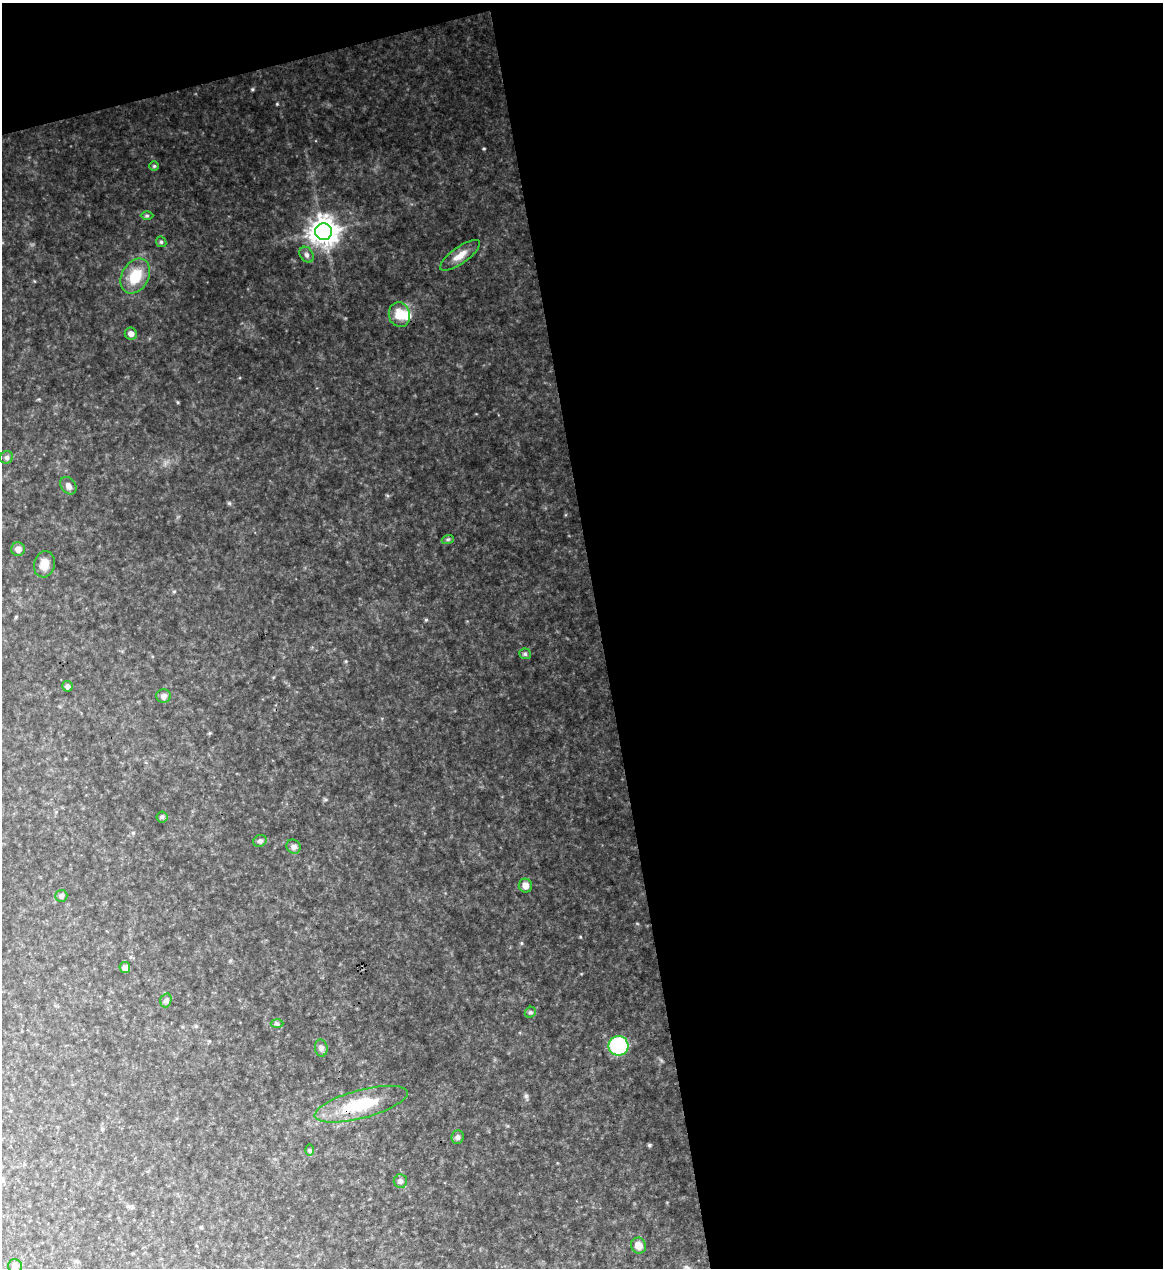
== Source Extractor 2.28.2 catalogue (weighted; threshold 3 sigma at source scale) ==
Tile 4 of 4 x 4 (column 4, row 1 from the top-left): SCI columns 3623-4783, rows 3797-5062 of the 5043 x 5063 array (HDU 1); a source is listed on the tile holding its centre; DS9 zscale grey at full resolution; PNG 1165 x 1270 px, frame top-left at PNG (2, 3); each listed source drawn as its Kron ellipse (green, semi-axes under 4 px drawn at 4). Shown black and unused: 51% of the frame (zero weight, under 3 of 4 exposures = <1% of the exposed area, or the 3 px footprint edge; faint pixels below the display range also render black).
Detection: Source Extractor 2.28.2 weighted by HDU 2 'WHT'; one run over the whole footprint, this tile lists its part. Background 0.328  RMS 0.017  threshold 0.0767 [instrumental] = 3 sigma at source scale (4.5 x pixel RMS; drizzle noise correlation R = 1.50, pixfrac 1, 0.05/0.05 arcsec/px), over >= 5 px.
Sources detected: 35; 1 inside a brighter object's white glare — neither listed nor drawn; the other 34 listed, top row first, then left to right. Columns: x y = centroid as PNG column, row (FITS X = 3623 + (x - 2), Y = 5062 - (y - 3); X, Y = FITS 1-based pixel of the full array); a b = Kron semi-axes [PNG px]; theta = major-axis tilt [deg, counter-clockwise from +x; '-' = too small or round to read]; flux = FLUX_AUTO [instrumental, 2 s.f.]
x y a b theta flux
154 166 5 4 - 2
147 216 6 4 0 2.3
324 232 8 8 - 1900
161 242 6 4 -45 2.4
307 255 8 6 -58 4.9
460 255 24 8 36 16
135 276 18 13 61 43
399 315 12 10 -75 25
131 334 6 6 - 7
7 457 7 6 - 3.6
68 486 9 7 -52 6.7
448 539 6 4 19 2.3
18 549 7 7 - 7.4
44 564 13 10 76 16
525 654 6 5 - 2.7
67 686 5 5 - 4.5
164 696 7 7 - 6.2
162 817 5 5 - 2.7
260 841 7 5 24 4.3
293 847 7 6 - 4.6
525 886 7 6 - 8.4
61 896 6 6 - 4.6
125 967 5 5 - 6.7
166 1000 7 5 74 3.9
530 1012 6 5 - 2.7
277 1024 6 4 -2 2.7
618 1046 10 10 - 120
321 1048 8 6 -82 5.1
361 1104 48 14 15 74
458 1137 7 6 - 4.2
310 1150 6 4 -89 2.1
400 1181 7 6 - 4
639 1246 8 7 - 14
15 1266 7 7 - 5.4
Unlisted compact peaks at least as high as the median listed source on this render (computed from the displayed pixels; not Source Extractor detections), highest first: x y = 252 89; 277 104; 649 1145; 484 148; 426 620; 526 1096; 178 402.